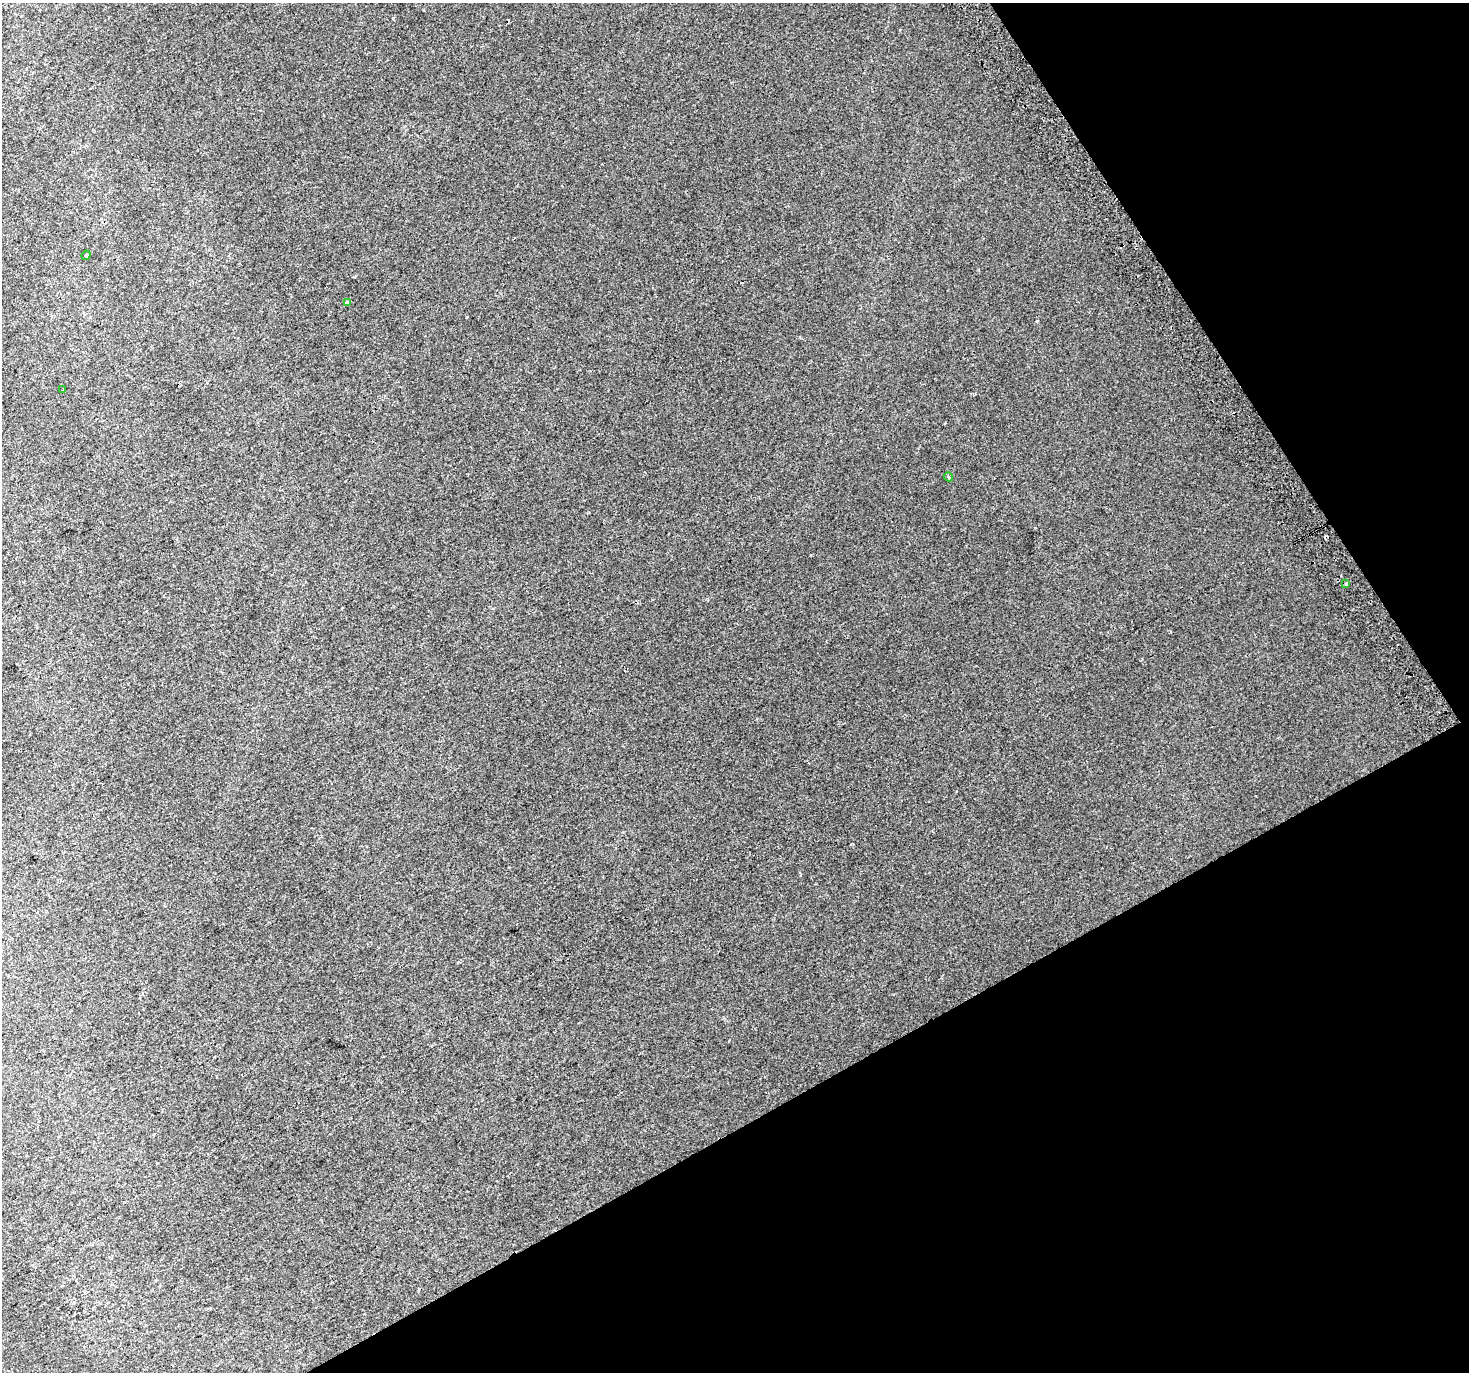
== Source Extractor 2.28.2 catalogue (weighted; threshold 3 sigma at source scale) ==
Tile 12 of 4 x 4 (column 4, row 3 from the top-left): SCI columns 4441-5907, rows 1569-2938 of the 5943 x 5816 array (HDU 1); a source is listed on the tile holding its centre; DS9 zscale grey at full resolution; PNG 1471 x 1374 px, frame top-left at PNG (2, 3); each listed source drawn as its Kron ellipse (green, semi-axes under 4 px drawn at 4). Shown black and unused: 28% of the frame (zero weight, under 2 of 3 exposures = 3% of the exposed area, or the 3 px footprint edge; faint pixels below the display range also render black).
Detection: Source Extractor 2.28.2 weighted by HDU 2 'WHT'; one run over the whole footprint, this tile lists its part. Background 0.00701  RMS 0.0058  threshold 0.0261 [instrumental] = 3 sigma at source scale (4.5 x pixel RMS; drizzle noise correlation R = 1.50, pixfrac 1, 0.0396/0.0396 arcsec/px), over >= 5 px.
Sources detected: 7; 2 cosmic-ray / hot-pixel residue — neither listed nor drawn; the other 5 listed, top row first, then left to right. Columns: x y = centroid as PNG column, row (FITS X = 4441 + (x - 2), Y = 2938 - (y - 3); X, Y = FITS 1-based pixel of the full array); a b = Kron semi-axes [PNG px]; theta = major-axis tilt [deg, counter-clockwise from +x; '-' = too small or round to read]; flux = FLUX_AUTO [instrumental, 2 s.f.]
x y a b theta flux
86 255 5 3 - 0.59
347 302 4 3 - 10
63 390 3 2 - 1
949 477 4 3 - 0.85
1346 584 4 3 - 2.3